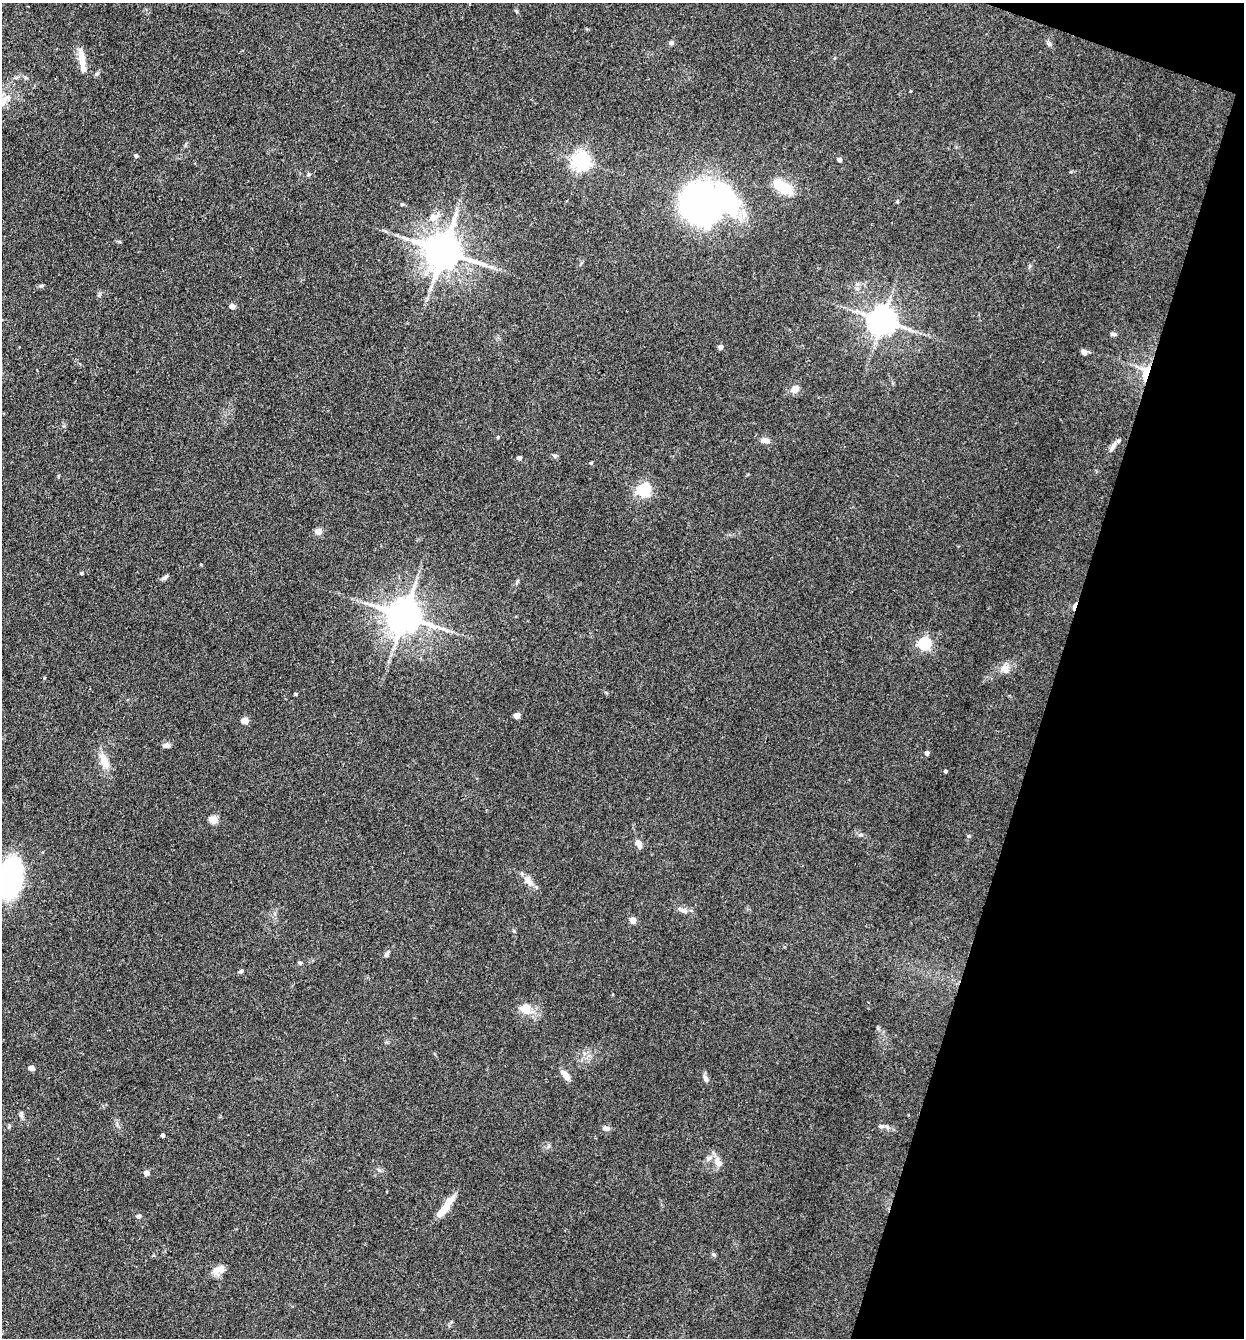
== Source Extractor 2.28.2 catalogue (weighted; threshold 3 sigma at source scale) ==
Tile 8 of 4 x 4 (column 4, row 2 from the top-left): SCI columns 3985-5226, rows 2672-4007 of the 5357 x 5342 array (HDU 1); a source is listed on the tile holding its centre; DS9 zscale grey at full resolution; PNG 1246 x 1340 px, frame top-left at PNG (2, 3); no overlay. Shown black and unused: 16% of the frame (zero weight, under 3 of 4 exposures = <1% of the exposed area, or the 3 px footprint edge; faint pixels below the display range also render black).
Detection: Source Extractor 2.28.2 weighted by HDU 2 'WHT'; one run over the whole footprint, this tile lists its part. Background 0.132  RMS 0.0068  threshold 0.0305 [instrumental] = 3 sigma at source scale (4.5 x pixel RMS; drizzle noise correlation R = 1.50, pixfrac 1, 0.05/0.05 arcsec/px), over >= 5 px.
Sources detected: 70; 1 inside a brighter object's white glare — not listed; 5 inside a brighter listed object's ellipse — not listed separately; the other 64 listed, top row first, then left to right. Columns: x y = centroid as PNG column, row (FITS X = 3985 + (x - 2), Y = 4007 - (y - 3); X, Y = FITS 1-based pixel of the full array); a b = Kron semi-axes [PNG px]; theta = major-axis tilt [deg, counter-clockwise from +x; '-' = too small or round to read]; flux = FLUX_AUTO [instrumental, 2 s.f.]
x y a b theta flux
671 43 5 5 - 1.9
82 58 26 8 -83 7.3
97 74 6 5 - 1.1
136 156 4 4 - 1.4
839 160 4 4 - 2.9
581 161 6 6 - 300
309 174 5 3 - 0.75
783 187 24 11 -36 18
701 203 35 32 -44 250
402 204 5 3 - 0.7
433 217 12 9 23 6.2
443 251 11 10 - 1800
491 267 9 4 -19 1.9
232 306 4 4 - 5.5
882 320 8 8 - 970
1114 334 7 5 -7 1.3
721 347 4 4 - 3.2
1084 352 7 6 - 2.4
1146 372 25 10 78 12
795 389 6 6 - 8.4
498 437 5 3 - 0.57
765 440 12 7 -9 3.1
1113 447 16 5 61 3.2
555 456 6 4 -18 1.2
519 458 4 4 - 2.6
591 463 4 3 - 0.95
644 490 6 6 - 120
318 531 5 4 - 9.9
81 573 3 3 - 1.1
165 577 8 5 29 1.5
1074 606 10 4 70 3.4
404 616 10 9 - 1600
924 643 6 5 - 110
1005 669 11 10 - 4.9
296 694 4 3 - 0.92
517 716 4 4 - 8
245 721 5 4 - 12
166 745 8 6 -6 2.4
927 753 4 4 - 2.6
104 761 22 10 -66 8.9
945 771 3 3 - 1.2
213 819 5 5 - 21
861 835 6 4 0 1.1
968 836 5 5 - 0.84
638 843 10 6 -59 3.5
11 877 26 15 80 140
529 882 12 8 -37 4.3
684 910 11 7 -12 3.1
633 920 5 4 - 7.8
387 954 6 5 - 2
300 963 5 4 - 0.95
241 971 5 5 - 1.1
525 1010 18 12 -29 9.1
31 1068 4 4 - 6.1
565 1075 12 6 -55 5.5
706 1079 10 6 -67 2.2
21 1114 10 5 -87 1.7
606 1128 9 6 -11 2.3
163 1135 4 3 - 1.9
718 1162 15 8 -67 4.9
146 1173 4 4 - 5.3
448 1202 19 9 50 7.1
138 1216 6 5 - 1.4
219 1269 17 9 15 5.5
Overlapping masked pixels (flux is a lower limit): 2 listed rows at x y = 1146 372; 1074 606
Isophote crosses this tile's border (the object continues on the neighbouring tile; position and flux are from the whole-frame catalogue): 1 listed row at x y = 11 877
Unlisted compact peaks at least as high as the median listed source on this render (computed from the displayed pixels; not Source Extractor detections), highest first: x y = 514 931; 41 286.